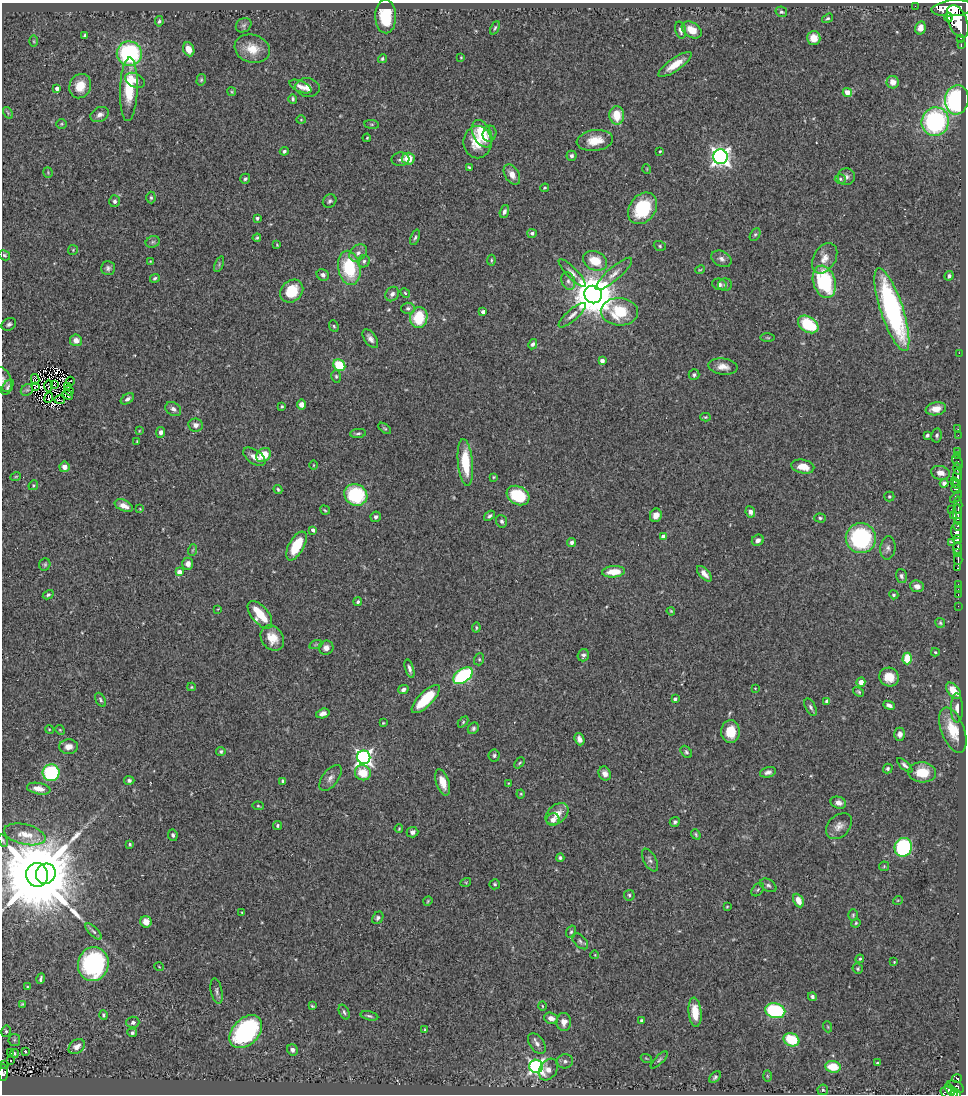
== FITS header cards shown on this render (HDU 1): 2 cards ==
NAXIS1  =                  964
NAXIS2  =                 1092

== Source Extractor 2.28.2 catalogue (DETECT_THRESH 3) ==
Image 964 x 1092 px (HDU 1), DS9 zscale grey, 1 PNG px = 1 image px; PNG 968 x 1096 px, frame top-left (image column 1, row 1092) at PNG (2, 3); each listed source drawn as its Kron ellipse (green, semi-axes under 4 px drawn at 4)
Background 0.717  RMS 0.026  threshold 0.0794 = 3 sigma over >= 5 px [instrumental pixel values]
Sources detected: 366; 2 with non-positive FLUX_AUTO (blend fragments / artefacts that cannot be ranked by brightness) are neither listed nor drawn; the other 364 listed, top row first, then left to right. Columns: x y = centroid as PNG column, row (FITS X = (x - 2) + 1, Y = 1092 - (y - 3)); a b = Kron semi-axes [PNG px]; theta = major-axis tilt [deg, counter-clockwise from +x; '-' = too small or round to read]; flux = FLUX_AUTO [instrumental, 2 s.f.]
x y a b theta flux
915 6 2 2 - 7.3
952 8 21 8 5 5100
781 12 6 5 - 3.7
386 16 17 10 -89 81
948 17 4 2 - 260
828 18 6 4 34 2.9
159 21 5 4 - 3.5
958 21 17 9 -68 5300
244 25 8 6 35 4.4
495 28 7 4 65 3.2
920 28 6 5 - 17
680 30 9 5 -75 8.2
692 30 11 7 -33 25
85 35 3 3 - 3
814 38 7 7 - 23
961 38 3 3 - 72
34 41 6 4 -89 2.2
961 45 4 2 - 54
189 49 7 5 -68 20
252 49 18 14 -18 33
129 53 12 12 - 210
461 57 3 2 - 1.5
382 59 5 4 - 2.6
675 65 20 6 35 28
135 80 10 6 -27 14
201 80 6 4 74 2.4
893 82 6 6 - 17
80 86 12 10 65 30
300 87 12 5 -24 9.1
57 88 4 3 - 7.7
308 88 12 9 -7 13
129 89 32 9 88 70
232 92 4 3 - 1.7
847 92 4 4 - 22
293 99 5 4 - 3.1
957 100 15 12 81 280
8 113 6 4 -57 2.6
100 115 10 7 28 8.6
617 115 9 7 -88 41
301 120 4 4 - 1.7
935 122 14 13 - 250
61 124 5 5 - 2.4
372 124 7 4 -8 2.4
482 134 14 9 -63 74
489 134 8 6 67 8.3
367 138 4 3 - 1.7
595 140 18 10 7 33
477 142 16 14 90 39
284 151 4 4 - 4.3
660 151 3 2 - 1.7
572 156 5 5 - 4.3
720 157 7 7 - 910
400 159 9 6 4 6
408 159 6 6 - 30
469 167 4 2 - 2.3
647 169 5 3 - 1.4
48 172 5 4 - 1.7
512 174 11 7 -59 14
846 177 9 8 - 7
245 179 5 5 - 3.7
840 179 5 4 - 2.9
545 188 5 3 - 2.1
151 198 6 4 -88 3
115 201 6 5 - 4.8
330 201 7 6 - 4.2
643 208 17 13 54 100
504 211 6 4 70 4.9
257 218 4 3 - 4.6
532 233 5 4 - 5.4
755 234 7 5 62 3.1
415 237 8 4 70 3.2
257 238 4 3 - 2.5
153 242 7 5 21 4.1
277 245 3 2 - 1.4
660 246 6 4 -18 2.9
73 250 5 5 - 2
358 253 10 7 45 9
4 255 6 4 -31 3
825 258 16 11 59 21
721 259 10 7 -28 8.3
491 260 5 4 - 2.2
150 261 4 3 - 1.2
364 261 6 6 - 4.9
595 261 12 9 -25 42
219 264 8 4 68 3
108 268 7 7 - 5.4
349 268 17 11 -80 100
700 270 5 3 - 1.6
572 273 18 5 -46 8.9
614 274 23 6 41 15
323 275 6 5 - 6.6
949 276 5 4 - 4.7
155 278 5 3 - 3.2
568 281 9 6 -71 6.9
824 282 16 11 -73 170
719 284 7 5 -15 6.5
725 285 7 6 - 4.1
292 291 12 10 42 54
405 293 5 4 - 2.4
392 294 7 6 - 7
593 294 9 8 - 7500
408 308 7 6 - 4.8
892 309 44 11 -72 350
483 312 4 4 - 9.1
619 312 18 13 -4 87
572 315 17 5 41 9.8
419 317 10 8 82 69
9 324 8 6 29 4.9
808 324 11 8 -32 87
334 326 6 4 -66 2.7
370 338 11 6 -55 9
768 338 7 3 -1 2.2
76 340 6 6 - 12
533 344 5 4 - 5
959 353 2 2 - 39
602 361 4 4 - 11
339 365 6 5 - 64
723 367 14 8 -7 15
694 375 5 5 - 3.6
336 376 6 5 - 3.3
35 379 5 3 - 3.2
4 380 13 7 -67 8.3
70 381 4 2 - 2.9
54 384 3 2 - 1.6
36 386 3 3 - 0.49
49 386 6 2 -89 0.75
8 387 8 5 59 4.3
67 387 3 2 - 1
27 390 6 5 - 0.46
69 391 5 2 - 2.2
67 395 6 2 -43 2.6
49 397 5 2 - 0.79
127 399 7 5 35 6.3
59 400 5 2 - 0.91
301 405 5 4 - 12
282 407 3 3 - 2.4
173 409 8 6 -35 7.6
936 409 10 6 9 18
705 417 5 4 - 2.2
196 425 7 6 - 8.5
385 428 7 4 -40 2.6
958 429 2 2 - 12
139 431 4 3 - 1.4
161 432 5 4 - 6.8
358 433 8 4 6 3.7
927 435 4 3 - 3.9
937 435 7 5 80 4.1
958 435 2 2 - 17
137 441 3 3 - 1.8
958 451 3 2 - 29
264 455 8 6 44 37
958 455 3 3 - 120
254 457 12 7 -35 15
957 461 7 4 -59 390
465 462 23 7 -85 71
313 465 5 3 - 1.4
64 467 5 5 - 13
803 467 11 6 -12 25
957 469 6 4 -78 560
940 473 9 6 -13 14
958 475 7 3 -88 600
16 476 5 3 - 1.8
494 477 4 3 - 1.8
954 481 3 2 - 90
944 483 4 4 - 7
956 484 4 3 - 180
33 485 5 4 - 2.2
278 489 4 3 - 2.5
956 489 5 3 - 270
356 495 12 10 -29 120
518 495 12 9 -29 85
889 496 5 5 - 2.4
956 497 7 3 47 250
958 505 8 2 -90 310
124 506 10 5 -24 13
140 509 4 3 - 1.4
951 509 2 2 - 7.9
325 510 5 3 - 2.1
750 512 6 4 -64 11
957 514 10 4 -89 530
656 515 7 5 65 14
489 516 6 4 38 3.8
954 516 4 3 - 180
376 517 5 5 - 5.1
820 518 6 4 -1 3
502 521 6 5 - 4.7
958 525 6 3 86 520
313 530 4 3 - 6.8
957 531 8 5 88 1000
663 537 4 4 - 13
861 538 15 15 - 200
957 539 4 3 - 490
758 540 6 5 - 6.7
572 542 4 4 - 5.1
951 542 3 2 - 27
296 546 16 7 61 56
888 548 12 7 83 7.5
957 548 6 3 85 710
193 550 6 3 70 2.2
958 552 3 2 - 130
958 560 5 2 - 150
45 564 6 5 - 3.1
188 564 6 5 - 12
958 568 4 3 - 110
179 572 4 4 - 22
614 572 11 5 4 32
704 574 9 5 -48 10
901 576 7 5 -75 5.7
958 584 3 2 - 26
917 586 7 6 - 9.6
958 589 2 2 - 9.2
958 594 3 2 - 15
48 595 6 4 29 3.2
894 595 5 4 - 2.6
358 602 4 4 - 3.2
958 606 2 2 - 6.3
218 609 3 2 - 1.2
671 611 4 3 - 1.8
260 615 16 8 -51 56
940 623 5 5 - 2.7
476 628 5 4 - 2.5
272 638 13 11 -53 31
316 644 6 4 19 2.5
326 648 7 7 - 10
935 652 4 4 - 2.2
583 655 6 5 - 4.2
907 658 6 5 - 44
479 659 6 5 - 2.8
409 669 10 4 -74 6.3
463 676 11 6 35 220
889 677 10 9 - 28
861 682 4 4 - 14
191 687 4 4 - 2
755 688 4 2 - 1.1
403 689 5 4 - 6.1
953 691 9 5 -50 28
858 692 6 4 -32 2.7
426 699 18 7 45 78
675 699 4 3 - 3.6
100 700 7 5 -60 3.6
827 701 4 3 - 7.3
889 705 6 4 -22 6.8
811 707 9 5 -63 5
957 708 15 6 -89 11
323 713 7 4 18 8.7
463 722 6 4 47 2.2
383 723 3 3 - 1.6
473 728 6 5 - 4.2
49 729 4 3 - 1.6
60 730 5 4 - 1.9
953 730 24 11 -69 49
730 732 11 9 -89 41
900 734 6 5 - 8.1
579 739 6 4 -69 8.2
69 747 9 7 3 13
221 751 4 4 - 3.2
686 752 7 5 -52 3.7
494 755 6 5 - 4
364 757 7 6 - 630
519 763 6 4 48 2.5
905 765 9 4 -42 4.9
888 769 5 4 - 3.9
768 772 8 5 14 6.3
922 772 14 10 -5 40
51 773 8 8 - 160
363 773 8 7 - 40
605 774 7 6 - 10
330 778 15 8 53 11
129 780 5 4 - 4.6
283 781 4 3 - 6.7
443 782 14 6 -72 20
508 783 3 2 - 1.1
39 789 12 5 -10 14
521 794 4 4 - 1.8
838 803 8 6 -19 9.5
258 806 5 4 - 2.3
557 814 13 9 42 22
553 820 6 6 - 12
675 822 5 5 - 3.6
277 825 4 4 - 3.7
839 826 15 10 45 14
399 829 4 3 - 1.9
412 832 6 5 - 6.6
25 834 21 10 -13 25
696 834 5 4 - 2.5
173 835 6 5 - 5.1
3 840 6 3 -63 2.1
130 844 3 3 - 2.3
903 847 9 8 - 220
560 858 4 4 - 3.5
650 860 12 6 -61 5.8
884 866 5 4 - 2.1
46 874 10 9 - 1900
37 875 12 11 - 38000
466 882 5 3 - 1.6
495 884 5 5 - 3
768 885 9 6 -31 4.9
758 890 7 5 49 3.2
629 895 5 5 - 3.4
798 900 7 5 -64 17
898 900 5 3 - 1.5
428 901 5 4 - 2
727 907 3 3 - 1.7
242 912 3 2 - 1.6
853 915 6 4 88 2.8
378 918 7 5 57 4.2
146 922 6 5 - 14
856 923 5 4 - 2
94 932 10 4 -44 4.8
571 932 6 5 - 3.2
580 941 10 5 -46 4.7
595 955 4 3 - 1.3
860 959 4 3 - 2.8
894 962 4 3 - 1.7
93 964 17 15 76 260
159 967 5 3 - 1.4
858 969 5 5 - 2.8
41 979 5 3 - 3.8
27 987 3 3 - 1.6
217 991 13 5 -79 6.3
812 997 4 4 - 4.4
22 1004 3 3 - 1.8
312 1006 4 3 - 2.1
542 1006 4 3 - 1.3
775 1011 10 7 -13 150
344 1012 8 5 -67 4.1
695 1012 15 6 -85 39
103 1015 5 4 - 3.1
369 1016 9 3 -14 3.4
551 1018 7 5 -20 12
642 1021 4 3 - 4
133 1022 6 5 - 5.9
564 1022 9 7 87 13
828 1027 5 3 - 1.9
425 1030 4 3 - 2.2
6 1031 6 4 77 3.7
246 1032 19 13 46 260
132 1033 5 4 - 3.8
14 1040 6 5 - 3
792 1040 8 6 -24 78
537 1043 11 7 -54 8.9
77 1047 9 6 39 12
292 1050 6 5 - 6.3
25 1052 3 2 - 1.7
10 1053 3 2 - 2.9
14 1053 4 3 - 2.3
646 1058 5 3 - 1.5
11 1060 3 2 - 2.3
659 1060 11 4 45 3.8
565 1061 8 7 - 5.6
877 1063 3 3 - 1.9
5 1064 3 2 - 2.2
536 1066 7 6 - 520
833 1067 8 6 -5 43
548 1070 11 8 57 15
3 1073 8 5 -89 150
767 1076 6 4 -88 2.3
715 1077 7 4 45 3.6
957 1078 5 4 - 180
956 1087 9 5 -26 170
823 1090 5 5 - 3.6
951 1090 9 3 -54 300
948 1092 7 5 1 330
956 1093 6 4 -41 290
At the frame edge (FLAGS 8, measured only in part): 4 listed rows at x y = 4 380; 3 840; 3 1073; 956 1093
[2 non-positive-flux detections neither listed nor drawn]